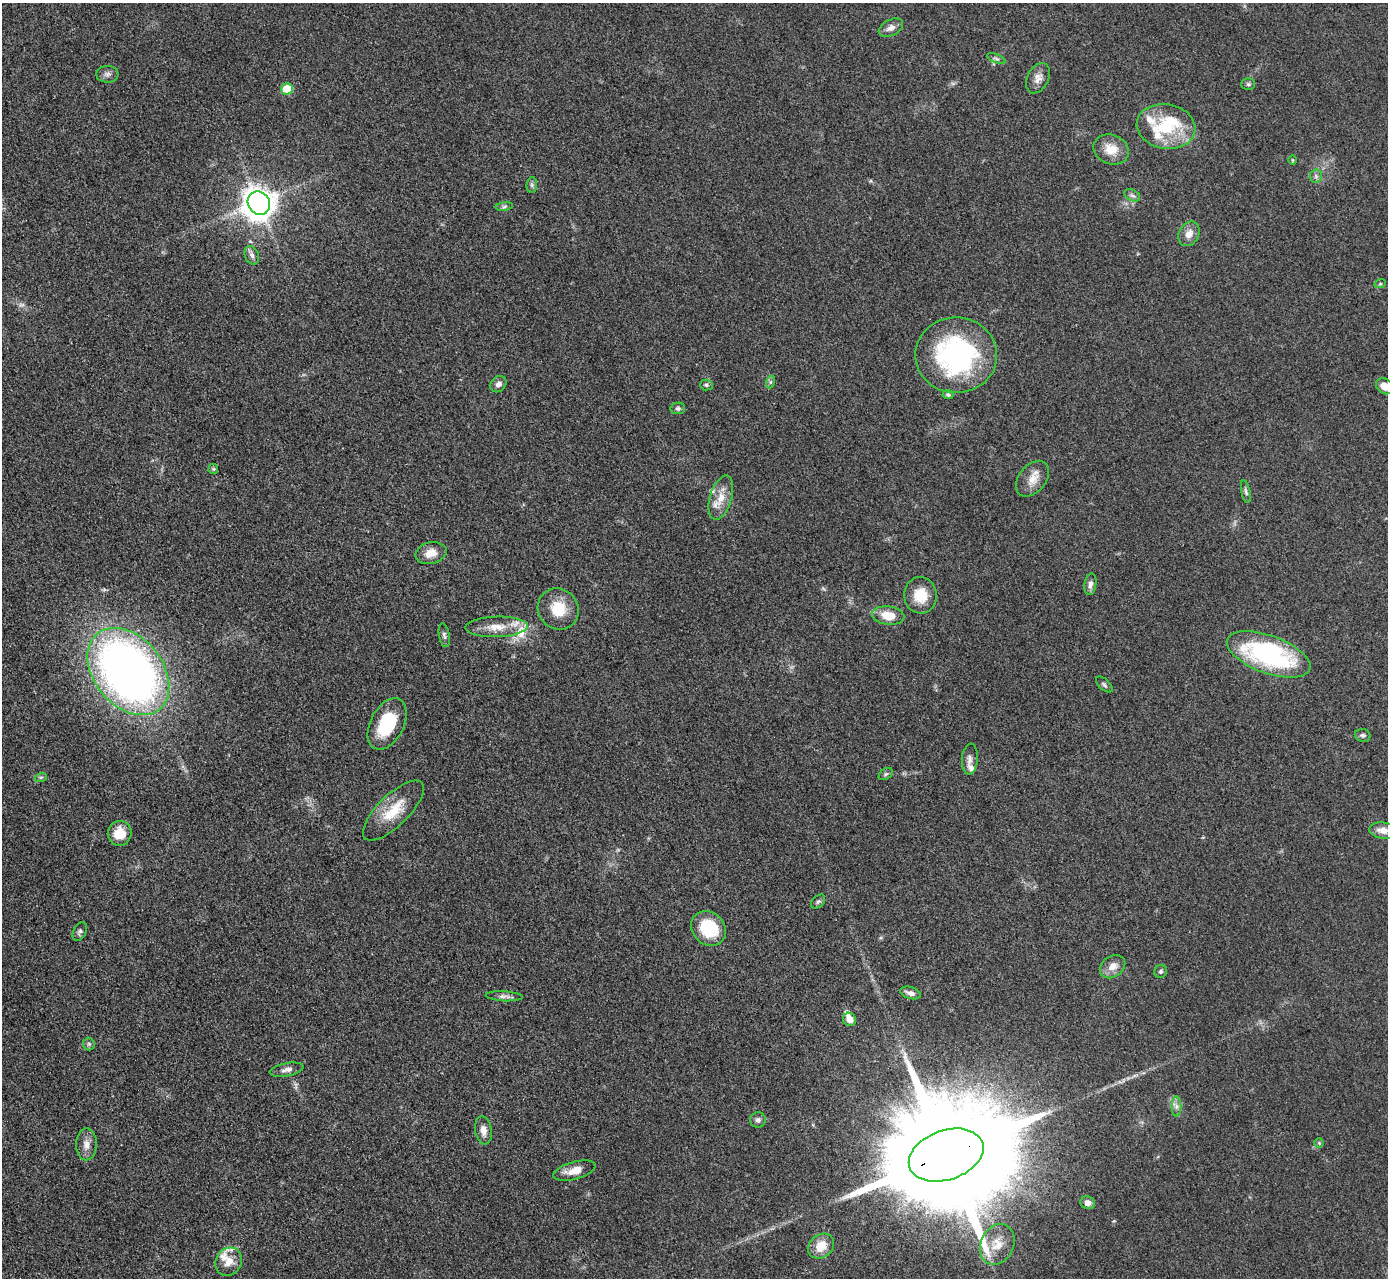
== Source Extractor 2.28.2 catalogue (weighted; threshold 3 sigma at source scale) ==
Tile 7 of 4 x 4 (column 3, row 2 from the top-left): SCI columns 2789-4174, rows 2847-4122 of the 5624 x 5584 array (HDU 1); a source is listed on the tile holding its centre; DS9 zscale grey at full resolution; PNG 1390 x 1280 px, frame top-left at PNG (2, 3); each listed source drawn as its Kron ellipse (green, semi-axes under 4 px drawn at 4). Shown black and unused: <1% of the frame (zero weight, under 3 of 5 exposures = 4% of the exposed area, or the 3 px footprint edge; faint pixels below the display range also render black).
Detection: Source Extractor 2.28.2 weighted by HDU 2 'WHT'; one run over the whole footprint, this tile lists its part. Background 0.0524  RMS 0.0056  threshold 0.0251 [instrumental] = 3 sigma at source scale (4.5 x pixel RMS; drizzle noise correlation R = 1.50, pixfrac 1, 0.05/0.05 arcsec/px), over >= 5 px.
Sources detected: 75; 8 inside a brighter listed object's ellipse — not listed separately; the other 67 listed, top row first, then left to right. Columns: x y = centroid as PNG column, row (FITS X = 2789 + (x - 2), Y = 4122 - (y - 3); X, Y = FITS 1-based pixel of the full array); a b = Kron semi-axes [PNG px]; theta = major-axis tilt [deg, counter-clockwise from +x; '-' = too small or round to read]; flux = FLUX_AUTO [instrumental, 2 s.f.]
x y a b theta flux
891 28 13 8 28 3.2
996 59 10 4 -22 1.3
107 74 11 8 3 2.4
1038 78 16 10 64 4.4
1248 84 7 5 0 1.1
287 89 6 5 - 15
1166 126 29 22 -10 27
1111 149 18 14 -23 9.9
1292 160 5 3 - 0.48
1316 176 6 6 - 1.6
532 185 8 5 84 1.2
1132 195 8 5 -29 1.6
259 203 12 10 -56 860
504 206 8 4 9 1.1
1189 234 13 10 62 5.1
252 255 9 7 -69 2.3
1380 284 5 3 - 0.59
956 355 41 38 -1 99
770 382 6 4 71 0.94
498 384 9 7 45 2.6
706 385 6 5 - 1.1
1384 386 9 7 -38 6
948 395 5 4 - 1.1
678 408 7 5 10 1.3
213 469 5 5 - 0.67
1032 479 20 13 50 7.2
1246 492 12 4 -78 1.3
721 498 23 11 73 8.7
431 553 16 10 14 6.2
1090 584 11 6 81 2.3
920 595 18 16 -83 12
558 609 21 20 - 15
888 615 16 9 -7 11
496 627 31 10 2 10
444 635 12 5 -80 1.5
1269 654 44 19 -20 93
128 672 49 34 -50 420
1104 685 10 5 -42 1.3
387 724 27 16 63 26
1363 735 8 6 -12 1.4
970 759 15 8 86 3.1
886 774 8 5 36 0.97
41 777 6 3 18 0.82
393 811 40 15 44 17
1383 830 14 8 -7 4.4
120 833 12 12 - 9.9
818 901 8 5 45 1.3
709 928 19 16 -44 27
80 931 10 6 63 1.5
1113 967 14 10 36 5.2
1161 971 7 6 - 1.2
910 993 11 6 -16 2.8
504 996 18 5 -3 2.3
849 1019 7 6 - 4.3
89 1044 6 6 - 1.1
287 1070 17 6 11 2.8
1176 1106 10 5 -90 2.1
758 1120 8 7 - 1.9
483 1130 14 8 -81 4.5
1319 1143 5 5 - 0.73
86 1144 16 10 90 4.7
946 1155 38 24 19 27000
574 1171 22 8 15 7.3
1088 1203 7 6 - 2.8
997 1244 21 16 64 9.4
821 1246 14 11 41 10
229 1262 15 13 55 6.6
Overlapping masked pixels (flux is a lower limit): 1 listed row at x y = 946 1155
Isophote crosses this tile's border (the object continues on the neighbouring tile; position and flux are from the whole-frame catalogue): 1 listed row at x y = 1384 386